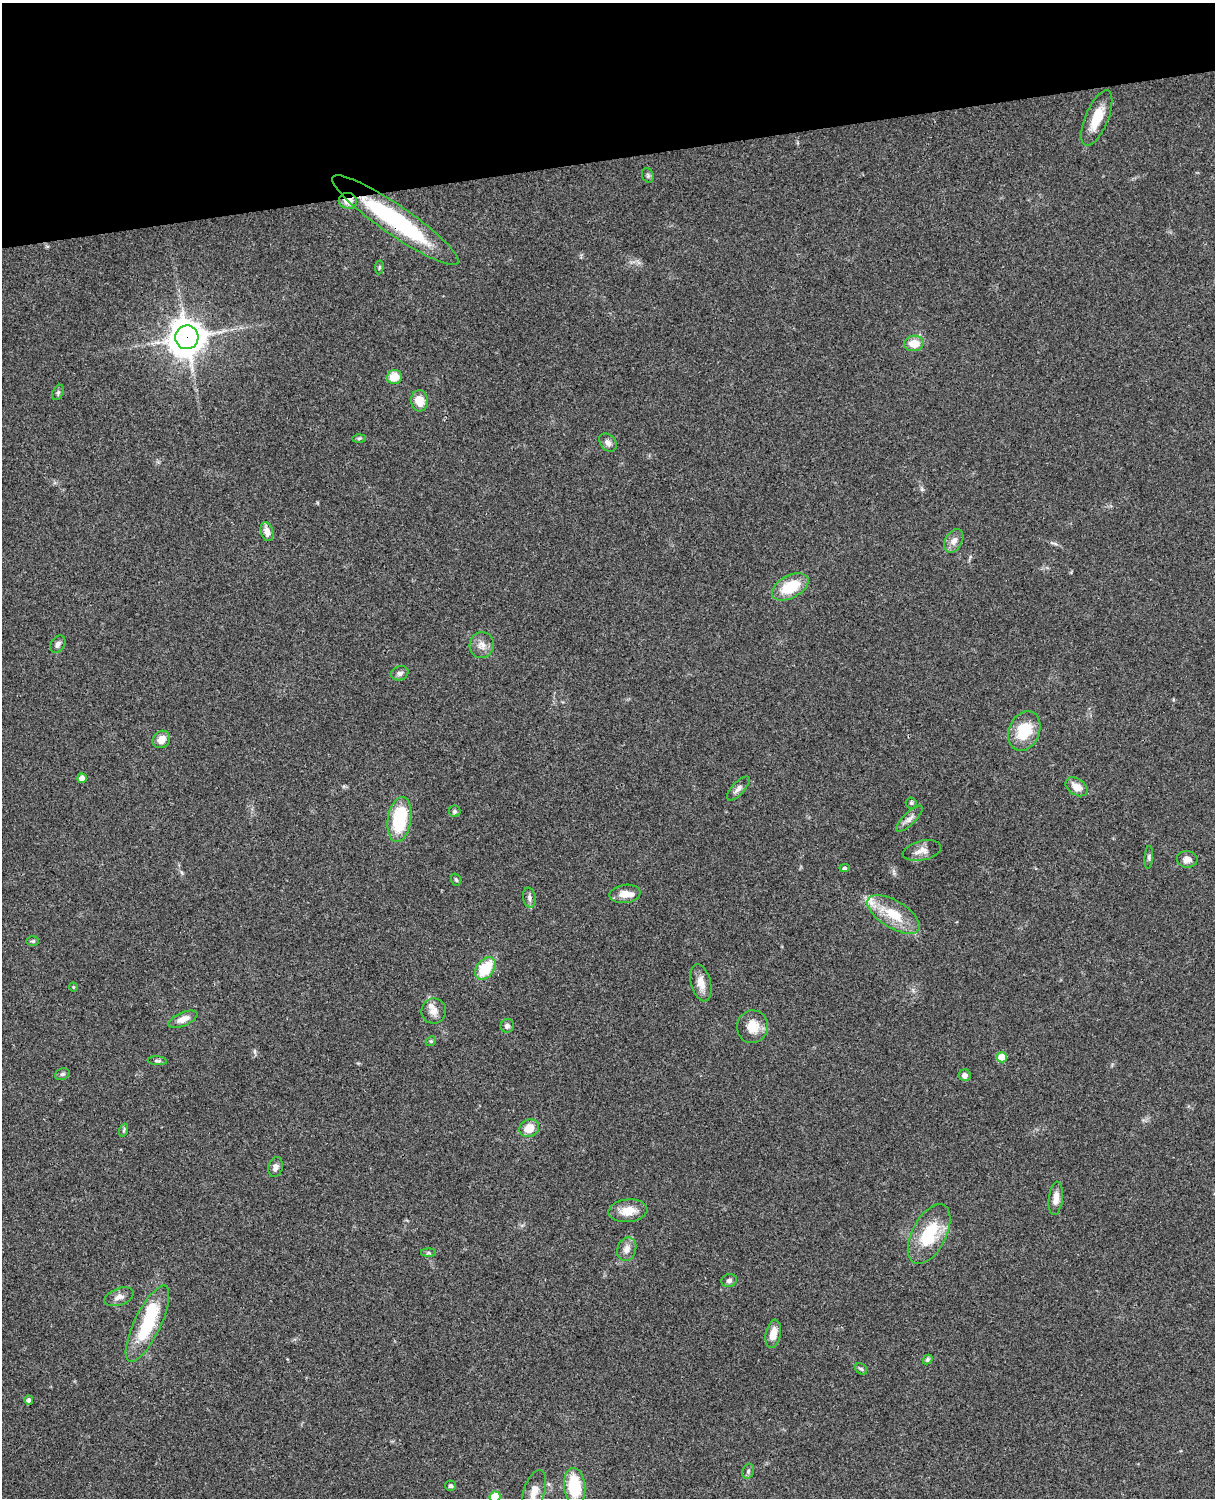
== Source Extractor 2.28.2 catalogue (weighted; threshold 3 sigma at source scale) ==
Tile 3 of 4 x 3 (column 3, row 1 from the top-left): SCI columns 2545-3757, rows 3270-4765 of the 5088 x 4929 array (HDU 1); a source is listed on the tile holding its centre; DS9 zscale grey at full resolution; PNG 1217 x 1500 px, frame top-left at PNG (2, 3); each listed source drawn as its Kron ellipse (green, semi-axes under 4 px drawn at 4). Shown black and unused: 10% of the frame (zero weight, under 3 of 4 exposures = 6% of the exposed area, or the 3 px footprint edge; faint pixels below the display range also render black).
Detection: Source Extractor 2.28.2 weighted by HDU 2 'WHT'; one run over the whole footprint, this tile lists its part. Background 0.076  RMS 0.0057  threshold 0.0257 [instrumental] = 3 sigma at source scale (4.5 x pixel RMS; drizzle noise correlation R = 1.50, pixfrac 1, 0.05/0.05 arcsec/px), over >= 5 px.
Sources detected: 72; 4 inside a brighter listed object's ellipse — not listed separately; the other 68 listed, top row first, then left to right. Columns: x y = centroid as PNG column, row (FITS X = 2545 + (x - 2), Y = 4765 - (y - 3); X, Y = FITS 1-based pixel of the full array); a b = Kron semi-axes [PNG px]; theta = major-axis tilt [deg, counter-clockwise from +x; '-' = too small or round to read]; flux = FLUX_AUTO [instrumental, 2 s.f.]
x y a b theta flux
1097 118 30 11 67 13
648 175 7 5 -70 1
348 201 9 8 - 6.3
395 220 76 15 -35 71
379 267 7 3 82 0.72
187 337 12 11 - 1100
914 343 10 7 7 7.9
394 377 8 7 - 8.9
58 392 8 5 64 1.2
420 401 10 8 -84 8
359 438 6 4 2 0.79
608 442 10 7 -48 2.7
267 532 10 6 -73 3.8
954 541 12 8 61 3.7
790 587 20 11 28 18
58 644 9 6 58 1.8
482 645 13 12 - 4.4
400 673 9 7 17 1.9
1024 731 20 15 67 19
161 739 9 8 - 5
82 778 5 4 - 4.5
1076 787 12 8 -34 5.8
738 788 15 6 48 2.6
911 803 5 5 - 0.95
455 811 6 6 - 1
909 819 17 6 44 3.1
399 820 22 11 81 34
922 851 19 9 13 4.4
1149 857 11 3 86 1.1
1187 859 10 8 -7 3.8
845 868 5 4 - 0.89
456 880 6 4 -71 1.1
625 894 15 9 8 5.5
529 898 10 6 -80 2
894 914 29 13 -31 16
33 941 6 5 - 0.92
485 968 12 8 52 19
701 983 19 10 -76 5.8
73 987 4 3 - 0.42
434 1011 12 12 - 4.4
183 1019 15 6 23 4.5
507 1026 7 6 - 2.1
752 1027 16 15 - 9
431 1041 5 4 - 0.77
1002 1057 5 5 - 12
157 1061 9 4 -4 1.2
62 1074 7 5 20 1.1
965 1075 6 6 - 2.4
529 1128 10 8 27 7.1
124 1130 6 4 71 0.87
275 1167 10 7 75 2.3
1056 1198 17 7 83 4.8
628 1211 19 11 6 8.7
929 1234 33 17 62 24
627 1249 12 9 71 4
429 1253 7 4 0 1.1
729 1280 8 6 18 1.8
119 1297 15 8 20 3.4
147 1324 42 13 64 33
773 1334 14 7 79 6.3
928 1359 5 4 - 1.1
861 1369 6 5 - 0.97
29 1400 4 4 - 1.8
748 1471 8 5 71 1.3
451 1486 5 5 - 1.2
575 1486 19 10 -84 27
534 1491 22 10 72 6.8
495 1497 5 5 - 20
Overlapping masked pixels (flux is a lower limit): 3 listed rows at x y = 348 201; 395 220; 187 337
Isophote crosses this tile's border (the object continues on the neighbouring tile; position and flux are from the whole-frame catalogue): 1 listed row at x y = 495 1497